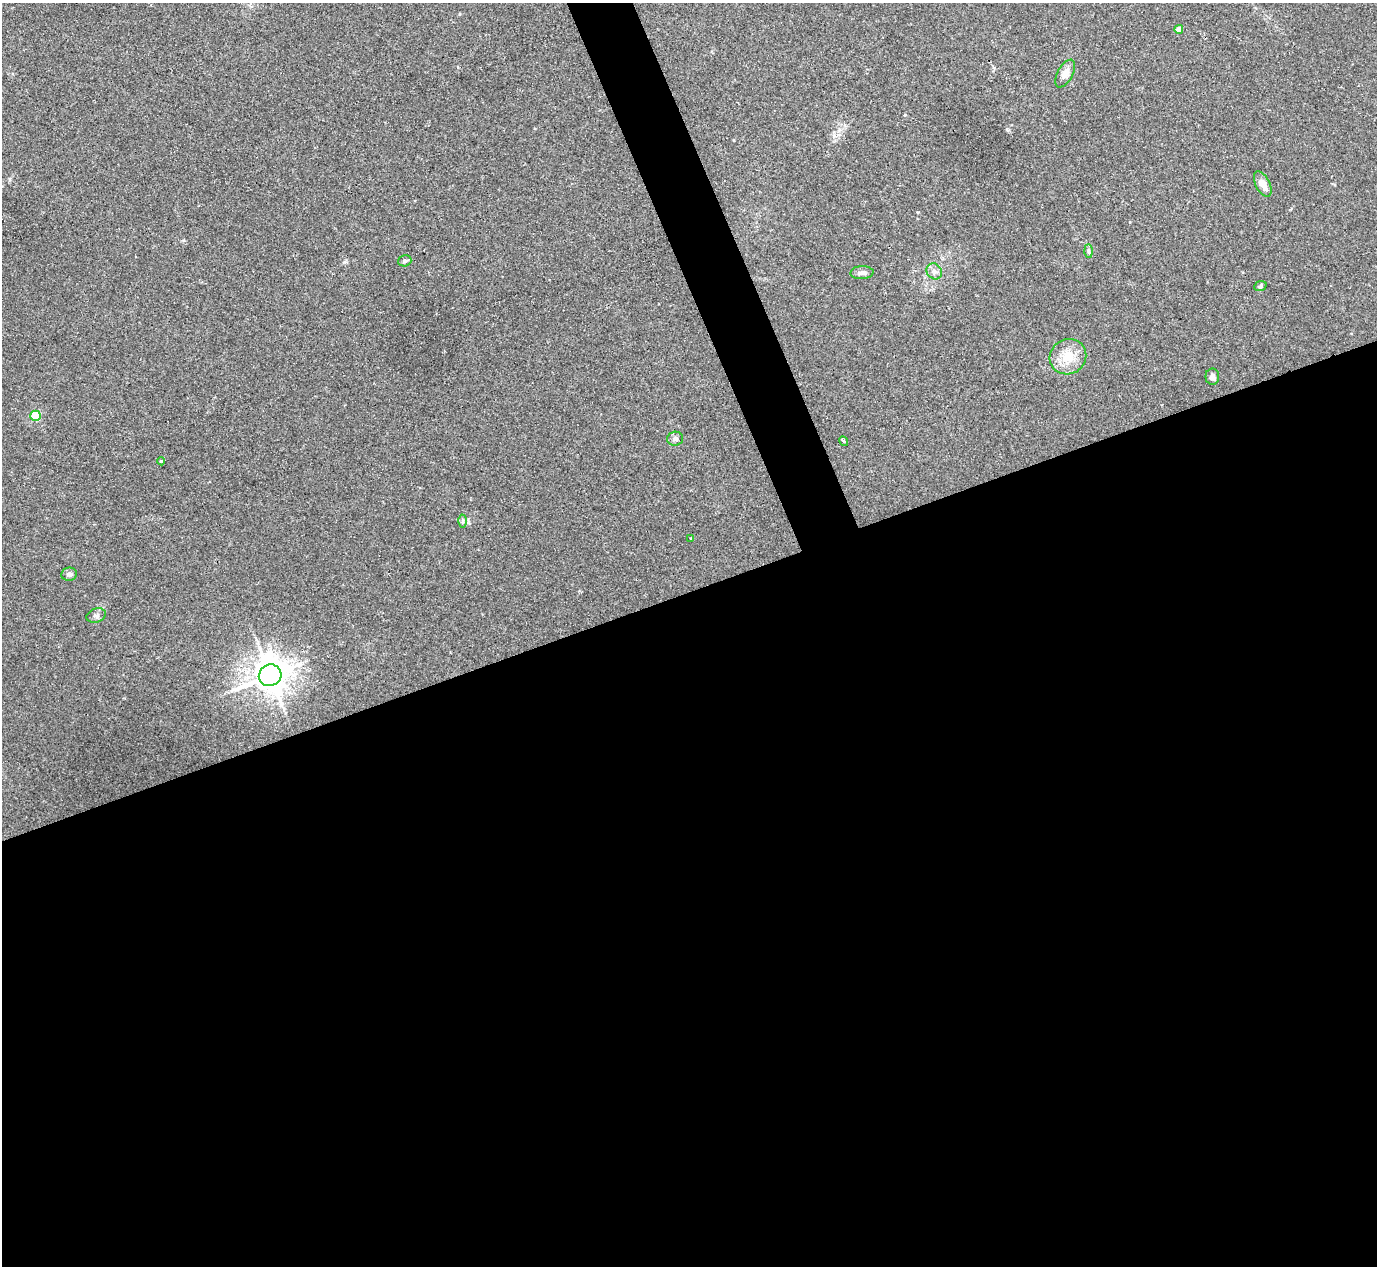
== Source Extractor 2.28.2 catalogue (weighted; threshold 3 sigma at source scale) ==
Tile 15 of 4 x 4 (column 3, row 4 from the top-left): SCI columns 2791-4165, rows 183-1446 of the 5567 x 5545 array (HDU 1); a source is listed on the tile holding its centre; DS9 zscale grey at full resolution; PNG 1379 x 1268 px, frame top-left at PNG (2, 3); each listed source drawn as its Kron ellipse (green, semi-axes under 4 px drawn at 4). Shown black and unused: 56% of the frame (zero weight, under 2 of 3 exposures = <1% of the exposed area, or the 3 px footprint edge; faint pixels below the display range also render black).
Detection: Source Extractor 2.28.2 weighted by HDU 2 'WHT'; one run over the whole footprint, this tile lists its part. Background 0.0497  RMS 0.0076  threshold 0.0343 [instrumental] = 3 sigma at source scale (4.5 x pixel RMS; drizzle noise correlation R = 1.50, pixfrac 1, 0.05/0.05 arcsec/px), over >= 5 px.
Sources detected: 19; all 19 listed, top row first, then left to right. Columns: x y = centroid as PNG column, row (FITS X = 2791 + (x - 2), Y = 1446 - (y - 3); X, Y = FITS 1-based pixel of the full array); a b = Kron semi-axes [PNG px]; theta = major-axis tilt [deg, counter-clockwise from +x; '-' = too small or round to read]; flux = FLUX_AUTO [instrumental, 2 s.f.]
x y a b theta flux
1179 29 4 4 - 6.6
1065 73 15 7 61 6.9
1263 184 14 7 -63 6.8
1089 251 7 4 -88 1.4
405 261 7 5 17 1.8
934 271 8 7 - 3.1
862 273 11 6 4 3.2
1260 286 6 5 - 1.4
1068 357 19 17 32 17
1212 377 8 7 - 3.4
35 416 5 5 - 41
675 439 8 7 - 2.3
844 441 5 3 - 1.9
161 461 4 4 - 0.82
463 521 6 4 89 1.5
691 538 4 3 - 0.68
69 574 8 6 9 2.7
96 615 10 7 17 2.5
270 675 11 10 - 1200
Unlisted compact peaks at least as high as the median listed source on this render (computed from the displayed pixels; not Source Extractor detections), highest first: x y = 1007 129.